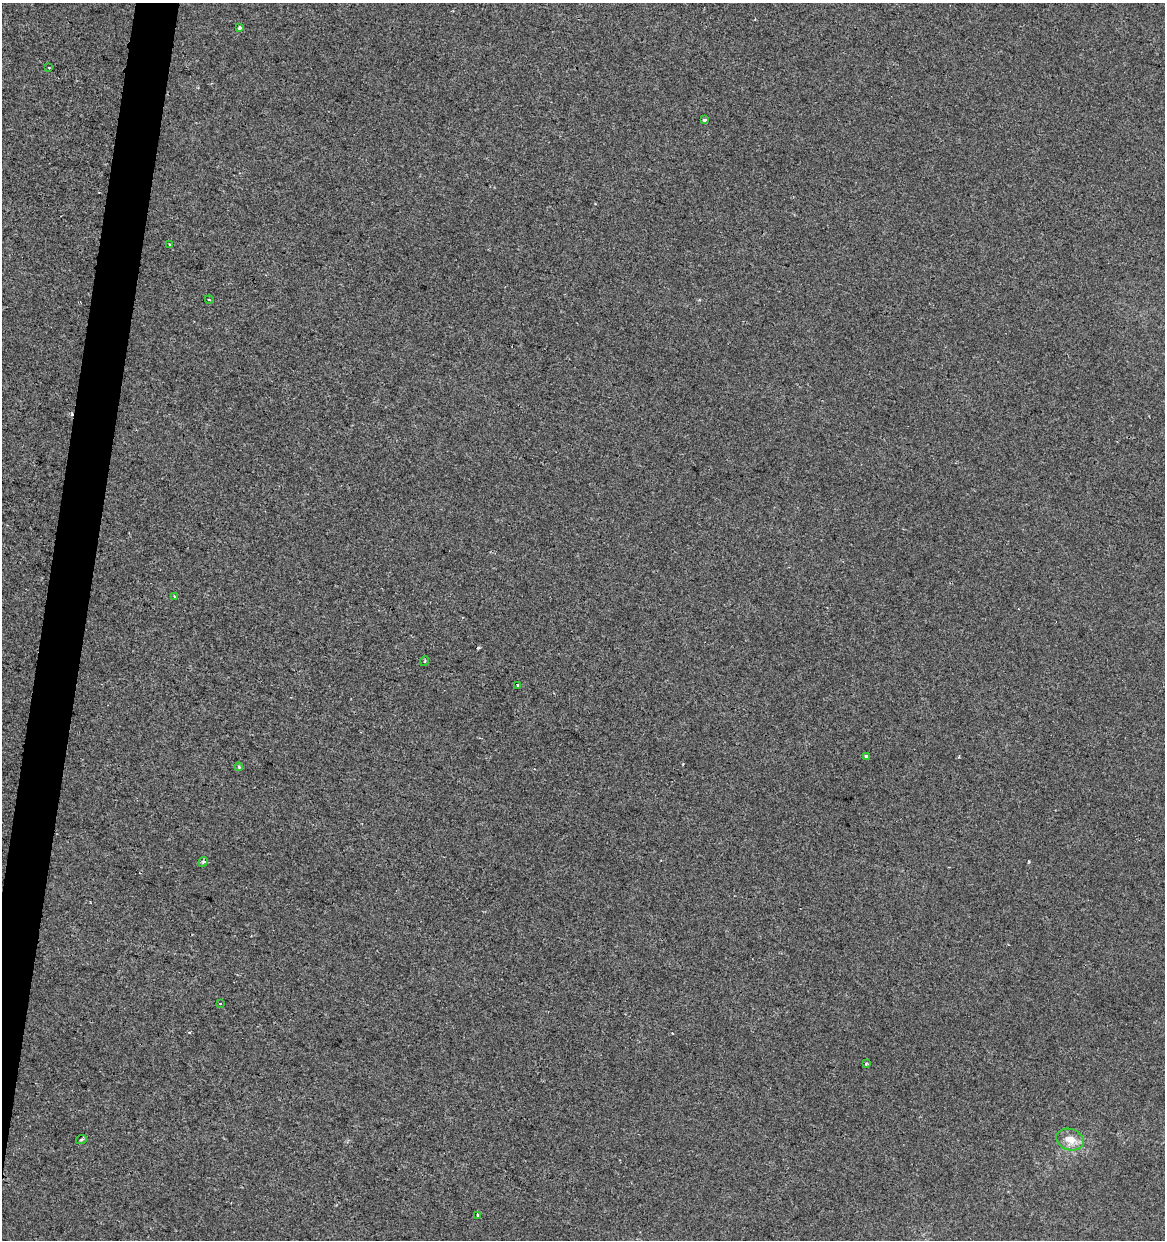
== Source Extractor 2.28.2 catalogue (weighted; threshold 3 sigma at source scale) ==
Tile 7 of 4 x 4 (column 3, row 2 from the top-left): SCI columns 2610-3772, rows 2477-3714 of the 5158 x 4958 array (HDU 1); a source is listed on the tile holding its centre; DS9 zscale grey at full resolution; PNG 1167 x 1242 px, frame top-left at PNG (2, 3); each listed source drawn as its Kron ellipse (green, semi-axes under 4 px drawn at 4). Shown black and unused: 3% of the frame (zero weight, under 2 of 3 exposures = <1% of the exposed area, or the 3 px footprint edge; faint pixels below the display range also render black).
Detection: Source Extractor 2.28.2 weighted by HDU 2 'WHT'; one run over the whole footprint, this tile lists its part. Background -5.27e-04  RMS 0.0042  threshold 0.019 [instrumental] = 3 sigma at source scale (4.5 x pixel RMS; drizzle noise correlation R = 1.50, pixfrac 1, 0.0396/0.0396 arcsec/px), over >= 5 px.
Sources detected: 20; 4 cosmic-ray / hot-pixel residue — neither listed nor drawn; the other 16 listed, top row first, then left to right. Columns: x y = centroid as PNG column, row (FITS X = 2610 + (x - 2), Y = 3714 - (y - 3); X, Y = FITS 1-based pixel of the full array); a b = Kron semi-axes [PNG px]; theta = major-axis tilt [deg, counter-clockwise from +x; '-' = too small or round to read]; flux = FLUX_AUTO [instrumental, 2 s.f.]
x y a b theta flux
240 27 3 3 - 2.4
49 67 3 2 - 0.57
704 120 3 3 - 0.9
169 244 3 2 - 0.4
209 300 4 3 - 0.34
175 596 3 3 - 0.73
425 661 5 3 - 0.42
518 685 3 3 - 0.71
866 757 3 3 - 4.5
239 767 4 3 - 0.4
203 862 5 3 - 1.1
220 1003 3 3 - 1.1
866 1064 3 2 - 0.63
1070 1139 14 10 -19 5
81 1140 5 3 - 0.51
478 1216 4 3 - 1.5
Overlapping masked pixels (flux is a lower limit): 1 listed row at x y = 240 27